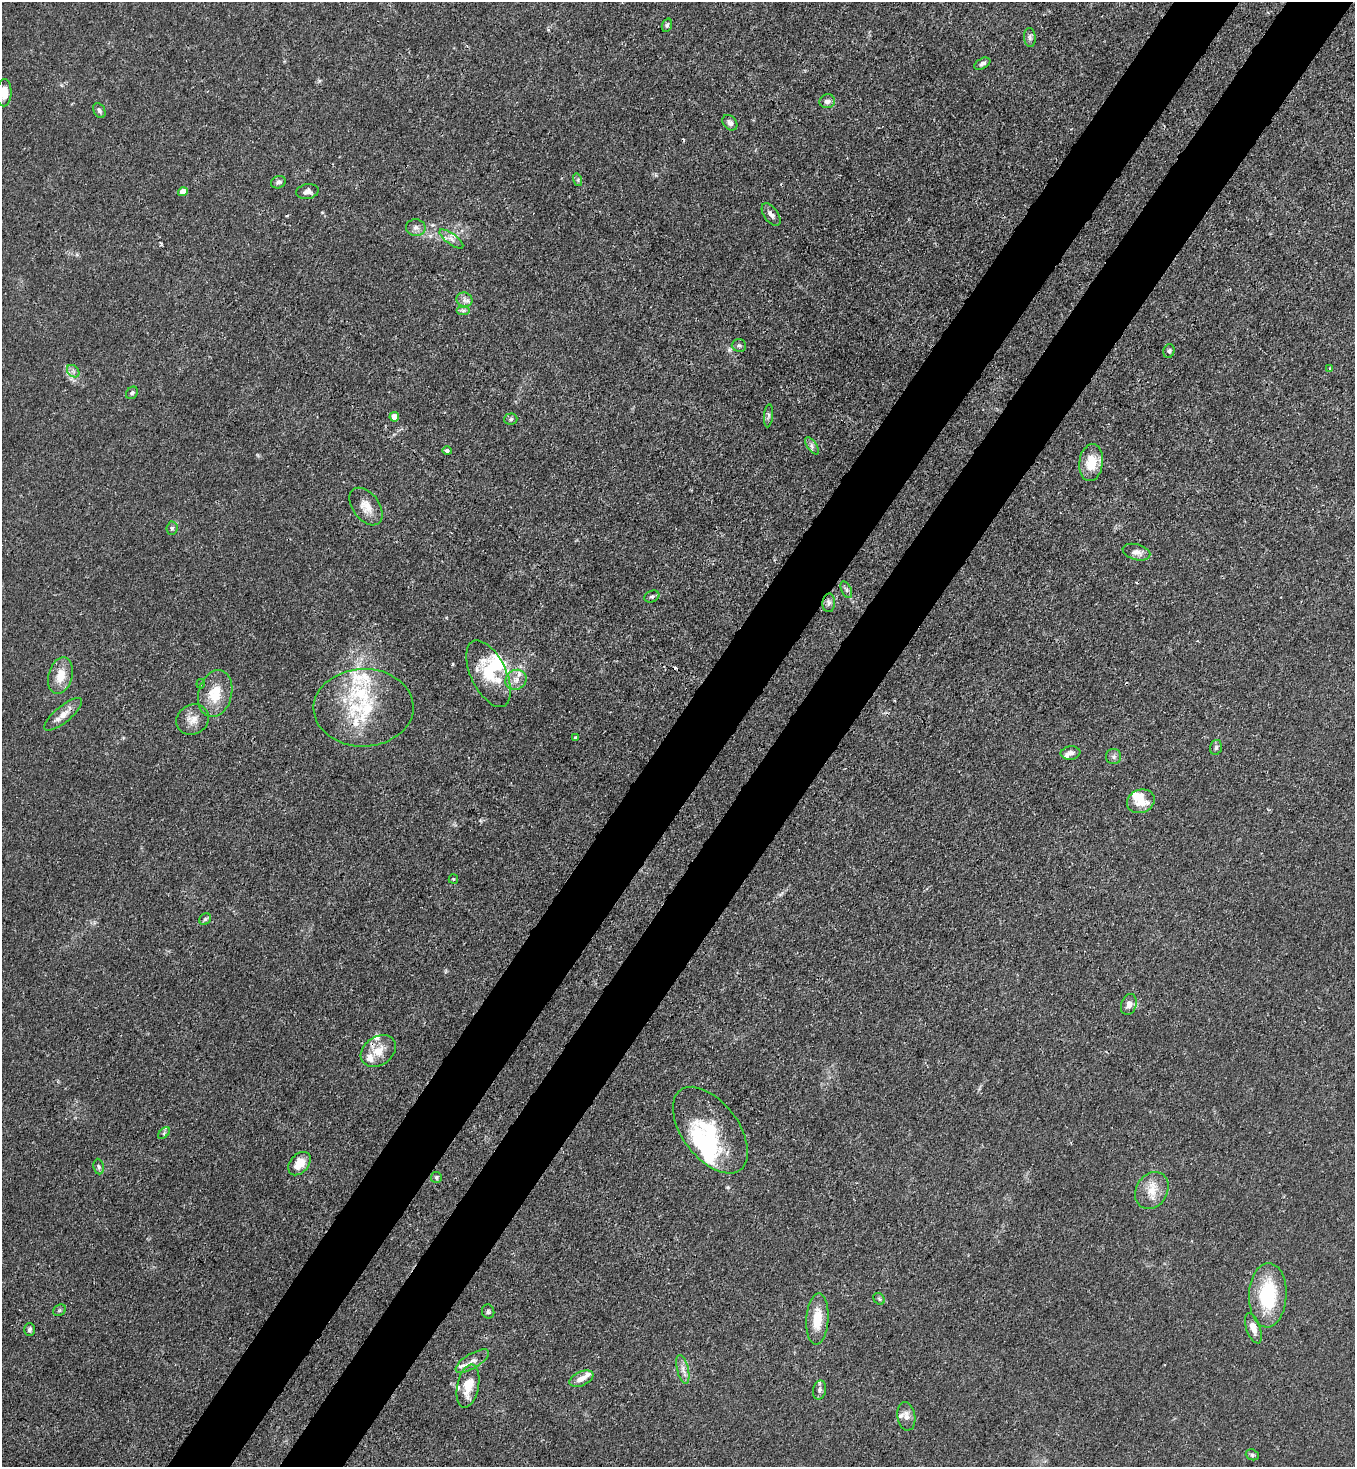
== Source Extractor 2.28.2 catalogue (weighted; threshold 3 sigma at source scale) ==
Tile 10 of 4 x 4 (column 2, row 3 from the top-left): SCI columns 1717-3069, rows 1525-2989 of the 6000 x 5977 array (HDU 1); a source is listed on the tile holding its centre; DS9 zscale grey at full resolution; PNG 1357 x 1469 px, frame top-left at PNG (2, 2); each listed source drawn as its Kron ellipse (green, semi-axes under 4 px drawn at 4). Shown black and unused: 10% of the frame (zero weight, under 3 of 4 exposures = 7% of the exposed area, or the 3 px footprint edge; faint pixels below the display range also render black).
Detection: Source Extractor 2.28.2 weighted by HDU 2 'WHT'; one run over the whole footprint, this tile lists its part. Background 0.0193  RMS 0.0026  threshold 0.0116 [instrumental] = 3 sigma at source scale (4.5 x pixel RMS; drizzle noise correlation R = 1.50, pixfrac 1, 0.05/0.05 arcsec/px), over >= 5 px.
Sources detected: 96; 5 inside a brighter object's white glare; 5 cosmic-ray / hot-pixel residue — neither listed nor drawn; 16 inside a brighter listed object's ellipse — not listed separately; the other 70 listed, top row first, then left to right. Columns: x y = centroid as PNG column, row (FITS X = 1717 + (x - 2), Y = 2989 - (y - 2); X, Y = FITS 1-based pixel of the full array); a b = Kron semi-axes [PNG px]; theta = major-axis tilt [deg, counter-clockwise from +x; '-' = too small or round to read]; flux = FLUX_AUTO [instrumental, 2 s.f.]
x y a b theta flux
667 25 7 5 70 0.49
1030 37 9 6 -85 0.79
982 64 8 5 28 0.78
4 93 14 7 89 2.8
827 101 8 6 16 1.2
99 111 8 5 -61 0.63
730 123 9 6 -48 0.92
578 180 6 4 -73 0.43
278 182 8 6 23 0.77
307 191 11 7 10 1.2
183 192 5 4 - 3.4
771 215 13 7 -55 1.2
416 228 10 8 -8 1.2
451 239 14 5 -37 1.3
464 300 8 7 - 1.1
463 311 7 4 0 0.61
739 345 7 6 - 0.66
1169 351 7 5 74 0.54
1330 369 4 2 - 0.25
73 371 7 5 -45 0.73
132 393 7 5 48 0.59
768 416 11 4 85 0.69
394 417 5 4 - 2.6
511 419 6 5 - 0.56
812 446 10 5 -55 0.79
447 451 5 4 - 0.69
1091 463 18 12 83 5.9
366 507 21 13 -53 3.3
172 528 7 5 85 0.49
1136 552 14 8 -14 1.5
846 590 9 5 -65 0.63
652 596 8 5 23 0.57
829 603 9 6 88 0.86
488 674 36 17 -64 10
60 676 19 12 75 4.4
516 680 11 9 30 1.9
201 684 5 3 - 0.37
215 694 24 16 75 6.9
364 708 50 39 2 21
63 714 23 8 40 2.7
193 720 17 14 32 2.9
575 737 3 3 - 0.54
1216 747 8 5 75 0.65
1071 753 10 6 6 1.1
1113 757 7 7 - 0.81
1141 801 14 11 22 3.5
453 879 5 4 - 0.27
205 919 6 5 - 0.44
1129 1004 11 7 72 1.5
378 1051 19 14 35 4.2
710 1130 50 28 -53 16
164 1133 7 4 46 0.43
299 1164 13 9 49 3.7
99 1167 8 5 -83 0.56
436 1177 5 5 - 0.48
1152 1191 19 15 59 4.4
1268 1295 32 19 88 16
879 1299 6 5 - 0.4
60 1310 7 5 36 0.41
488 1312 7 6 - 0.55
817 1319 25 11 86 6.3
1253 1328 16 7 -71 2.4
29 1329 6 5 - 0.65
472 1361 19 7 31 1.8
683 1369 14 5 -76 1.5
581 1379 13 7 25 2
468 1386 22 10 78 5.4
819 1390 9 6 78 0.89
906 1416 14 9 -82 1.7
1252 1455 7 5 -21 0.5
Isophote crosses this tile's border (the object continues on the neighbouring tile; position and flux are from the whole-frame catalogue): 1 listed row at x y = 4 93